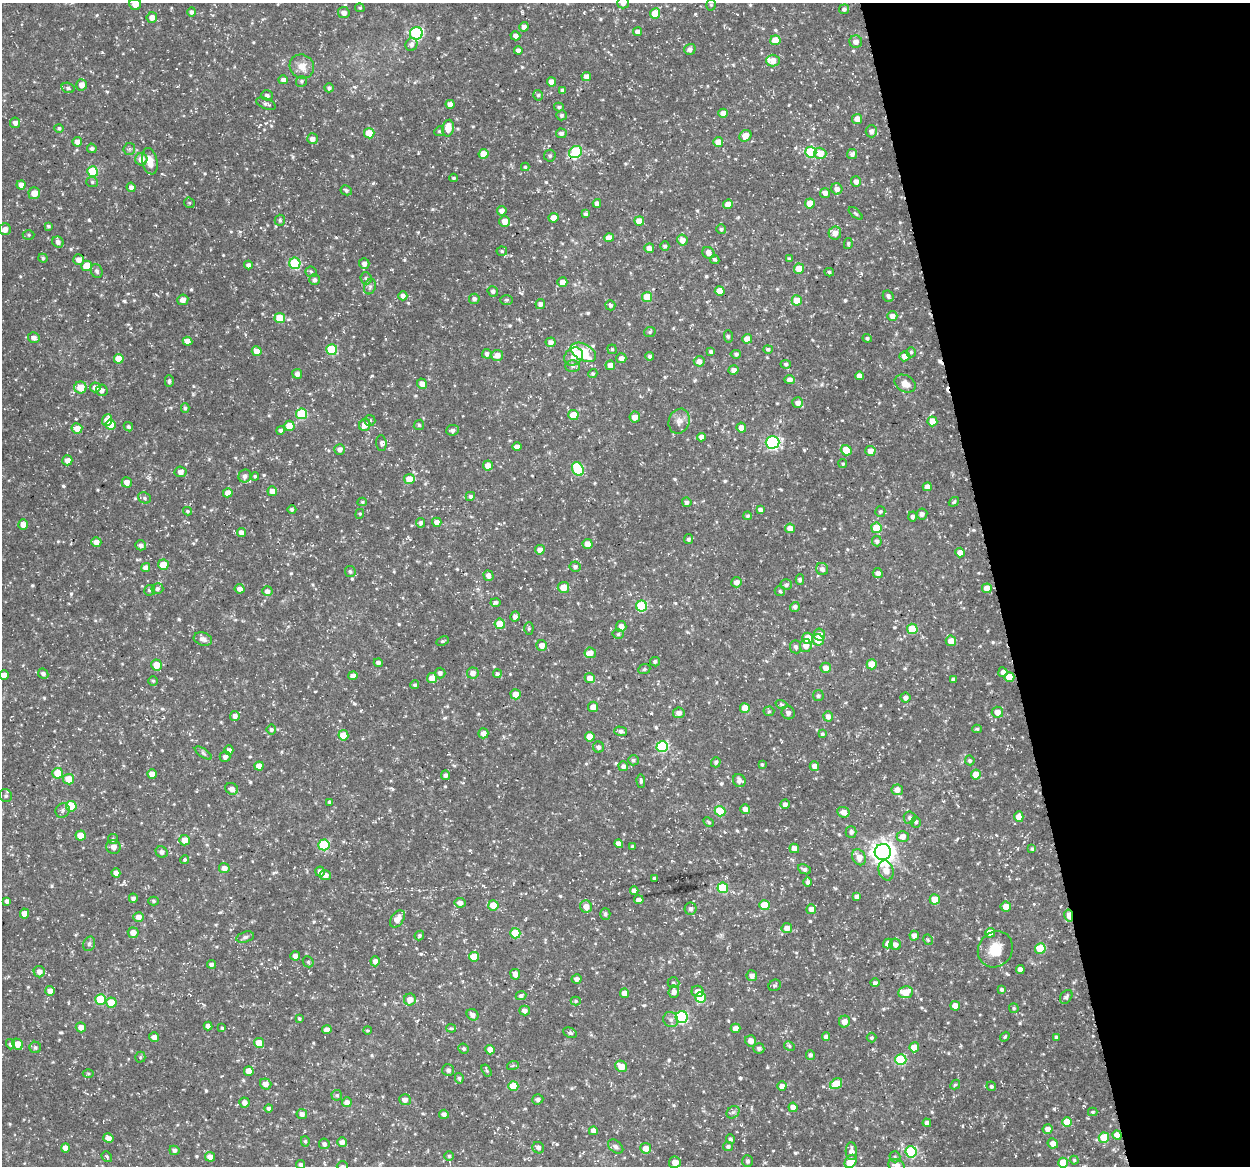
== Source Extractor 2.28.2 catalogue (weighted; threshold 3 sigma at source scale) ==
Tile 12 of 4 x 4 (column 4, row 3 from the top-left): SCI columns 3743-4990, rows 1202-2365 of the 4992 x 4776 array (HDU 1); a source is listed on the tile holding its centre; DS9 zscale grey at full resolution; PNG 1252 x 1168 px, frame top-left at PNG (2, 3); each listed source drawn as its Kron ellipse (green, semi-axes under 4 px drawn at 4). Shown black and unused: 20% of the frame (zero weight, under 3 of 5 exposures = <1% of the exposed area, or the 3 px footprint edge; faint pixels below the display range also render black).
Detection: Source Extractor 2.28.2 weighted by HDU 2 'WHT'; one run over the whole footprint, this tile lists its part. Background 0.0467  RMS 0.0028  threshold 0.0124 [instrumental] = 3 sigma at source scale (4.5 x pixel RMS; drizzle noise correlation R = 1.50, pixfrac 1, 0.0396/0.0396 arcsec/px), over >= 5 px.
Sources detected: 665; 2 cosmic-ray / hot-pixel residue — neither listed nor drawn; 2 inside a brighter listed object's ellipse — not listed separately; of the other 661, all 500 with FLUX_AUTO >= 0.39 (the completeness limit of this list) listed and drawn (161 fainter detections not listed), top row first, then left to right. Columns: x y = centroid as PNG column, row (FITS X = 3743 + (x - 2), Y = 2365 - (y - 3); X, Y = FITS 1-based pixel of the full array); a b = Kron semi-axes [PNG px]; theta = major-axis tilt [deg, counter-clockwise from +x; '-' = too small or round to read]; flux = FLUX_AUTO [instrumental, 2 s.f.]
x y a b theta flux
623 3 6 5 - 1.4
135 4 6 5 - 2.5
711 5 5 5 - 0.48
360 8 5 4 - 0.41
844 9 5 5 - 0.73
192 12 5 4 - 0.69
344 13 6 5 - 1.6
655 13 5 5 - 5.9
152 17 5 5 - 1.9
524 27 5 4 - 1.3
638 32 4 4 - 1.5
416 33 6 6 - 34
515 36 5 4 - 1.3
775 40 5 5 - 5.6
856 42 6 6 - 1.5
412 44 7 6 - 0.93
690 49 6 5 - 1
518 50 4 4 - 1.3
773 61 7 6 - 2.9
302 66 12 11 - 2.9
586 76 4 4 - 1.6
283 80 5 4 - 1.1
302 81 6 5 - 0.48
551 82 4 4 - 2.7
82 85 6 5 - 1.9
68 88 6 5 - 0.7
329 88 4 4 - 0.66
563 90 4 3 - 0.84
267 95 6 5 - 0.69
538 95 5 4 - 0.46
266 104 10 5 -22 0.75
450 104 4 4 - 1.7
559 107 5 4 - 0.52
723 113 4 4 - 2.1
561 115 5 5 - 0.54
857 119 5 5 - 2.6
15 123 5 5 - 1.4
59 128 4 4 - 0.53
448 128 8 5 79 4
439 131 5 4 - 0.39
871 131 6 5 - 1.3
369 133 5 5 - 5.3
561 133 5 4 - 0.91
745 136 6 5 - 2.6
312 139 5 5 - 1.7
77 142 5 4 - 1.6
718 142 5 5 - 2.5
92 148 5 4 - 0.65
129 149 6 5 - 0.55
575 152 7 6 - 22
811 152 5 5 - 18
820 153 6 5 - 3.5
484 154 5 5 - 4.4
852 154 5 5 - 0.91
550 156 6 6 - 0.61
141 159 6 6 - 2.2
150 161 13 7 -78 3
525 167 4 4 - 0.4
92 172 5 5 - 14
454 178 4 3 - 0.48
92 182 6 5 - 0.48
856 182 5 5 - 1.4
21 185 4 4 - 1.8
131 187 4 4 - 1.2
837 189 6 5 - 1.5
346 190 6 4 -28 0.66
34 193 6 6 - 3
825 193 5 5 - 1.6
189 203 5 5 - 0.39
597 203 4 4 - 1.5
728 204 5 4 - 2.4
810 204 5 5 - 4.6
502 211 5 4 - 1.5
856 213 8 4 -41 0.49
585 214 4 3 - 0.68
554 218 5 5 - 2.4
280 220 5 5 - 0.51
505 221 5 5 - 2.2
639 221 5 5 - 3
48 226 3 3 - 0.48
5 229 6 5 - 1.7
721 229 5 4 - 0.56
835 233 6 6 - 2.2
29 235 6 4 0 0.43
609 238 5 4 - 2.3
682 240 5 5 - 1.9
58 242 6 5 - 1.1
848 244 5 4 - 0.45
665 246 4 4 - 0.65
649 248 5 5 - 1.9
502 251 5 4 - 0.46
708 253 6 5 - 1.8
43 258 5 4 - 0.5
715 259 5 4 - 0.55
789 259 4 4 - 0.48
79 260 5 5 - 1.7
295 263 5 5 - 18
364 264 5 5 - 0.96
248 265 4 4 - 0.95
87 266 5 5 - 4
799 269 5 5 - 3.6
97 271 7 5 -69 0.74
311 272 6 5 - 0.44
829 272 5 4 - 0.47
366 278 6 5 - 0.62
314 280 5 5 - 0.88
562 282 5 5 - 2
370 287 8 5 70 0.71
493 291 5 5 - 0.7
720 291 5 5 - 3.9
403 296 4 4 - 1.1
888 296 6 5 - 0.83
647 297 5 5 - 5.7
474 299 5 5 - 0.84
183 300 5 5 - 1.5
506 300 6 5 - 0.4
797 300 5 5 - 4.4
540 304 5 4 - 1
610 305 5 5 - 0.65
892 316 5 5 - 1.7
280 318 5 5 - 7.1
650 332 6 5 - 0.48
728 336 6 3 -88 0.43
34 338 6 5 - 1.2
867 338 4 4 - 0.6
747 339 5 4 - 3
187 341 5 4 - 1.8
551 342 5 4 - 1.3
612 349 5 4 - 0.41
768 349 5 4 - 0.6
332 350 5 5 - 14
257 351 5 5 - 2.8
583 352 14 8 -28 14
711 352 4 4 - 0.69
911 352 5 4 - 0.48
487 354 5 5 - 0.88
736 354 5 4 - 0.55
497 355 6 5 - 2
650 356 4 4 - 0.53
904 356 5 5 - 1.9
573 357 10 8 42 2.4
621 358 5 5 - 1.6
119 359 5 5 - 4.7
699 361 5 5 - 1.6
786 364 5 4 - 0.58
610 365 5 5 - 1.9
573 366 7 6 - 0.79
733 370 5 5 - 1.4
593 373 5 4 - 0.47
297 374 5 4 - 1.3
859 376 4 4 - 1.7
790 380 5 4 - 1.7
169 381 6 4 90 0.5
422 384 5 5 - 1.5
905 384 11 8 -28 2.6
80 387 6 6 - 4.2
95 387 5 5 - 1.6
102 390 6 5 - 1.3
798 403 5 5 - 1.7
185 408 5 4 - 0.54
302 414 5 5 - 14
573 415 5 5 - 4.6
635 417 5 5 - 2.3
107 420 6 5 - 2.6
370 420 5 5 - 0.53
679 421 13 10 69 1.8
932 421 5 5 - 4.1
110 425 5 5 - 4
365 425 6 5 - 2.2
419 425 5 4 - 0.42
289 426 5 5 - 3.7
128 427 5 4 - 0.56
77 428 5 5 - 2.4
741 428 5 4 - 2.2
281 430 4 4 - 0.86
452 430 6 5 - 0.67
702 437 4 4 - 1.8
773 442 7 6 - 43
381 443 8 5 -86 0.7
517 447 4 4 - 1.6
340 449 5 5 - 1.4
846 450 5 5 - 5.2
870 451 5 5 - 2.2
67 460 5 5 - 1.6
843 464 4 4 - 0.43
488 466 5 5 - 2.2
578 469 7 5 -61 15
180 472 6 5 - 1.3
245 476 6 6 - 1.1
255 476 4 4 - 0.43
409 479 5 5 - 3.3
127 482 5 5 - 2.2
927 487 4 4 - 1.6
272 491 5 5 - 1.9
228 493 5 4 - 2.1
470 496 5 4 - 0.6
144 498 6 5 - 0.6
362 502 4 4 - 0.41
687 502 5 4 - 0.66
954 502 5 4 - 0.44
292 509 4 4 - 0.57
760 510 4 4 - 1
187 511 4 3 - 0.43
880 511 5 5 - 0.48
360 514 5 4 - 0.39
922 514 5 5 - 0.92
748 516 4 4 - 0.5
913 517 5 4 - 0.93
437 522 5 4 - 1.6
420 523 5 4 - 0.79
23 524 5 5 - 1.7
790 528 5 5 - 2.1
876 528 5 5 - 7.5
241 533 5 4 - 1.7
688 539 5 4 - 0.55
877 541 5 5 - 0.79
96 542 5 4 - 1.9
587 544 5 5 - 2.5
141 545 5 5 - 0.87
540 550 5 5 - 1.5
960 553 5 5 - 2.5
163 565 5 5 - 3.8
575 567 5 5 - 0.83
146 568 4 4 - 1.6
822 569 6 6 - 1
350 572 5 5 - 0.54
878 573 5 5 - 1.4
488 576 5 5 - 1.3
800 580 5 4 - 0.53
736 582 5 5 - 1.6
786 585 5 5 - 0.71
563 587 6 5 - 3.3
987 588 5 5 - 3
157 589 6 5 - 0.76
240 589 5 4 - 1.7
150 590 5 5 - 0.5
267 591 5 5 - 1.2
780 591 5 5 - 0.47
496 602 5 4 - 0.65
642 606 5 5 - 17
795 607 5 4 - 0.75
515 617 5 4 - 1.3
500 624 5 5 - 7.2
621 626 5 5 - 1.5
529 629 6 4 89 0.41
912 629 5 5 - 8.3
618 634 5 5 - 0.5
819 634 6 5 - 1.9
808 638 5 5 - 4.1
203 639 9 6 -18 1.4
818 640 6 5 - 3.9
442 641 6 4 25 0.39
951 641 5 5 - 2.8
542 645 5 5 - 2
806 646 6 6 - 2.2
795 647 6 5 - 0.83
590 653 6 5 - 1.8
655 662 5 5 - 0.63
378 663 4 4 - 0.82
872 664 5 5 - 4.5
156 665 6 5 - 4.2
826 668 5 5 - 2.1
644 669 6 5 - 0.49
1003 672 5 4 - 1.3
440 673 5 5 - 0.87
473 673 6 5 - 1.4
43 674 5 5 - 0.88
497 674 4 4 - 0.49
4 675 4 4 - 2.2
353 676 4 4 - 1.7
1009 677 5 5 - 3.7
432 678 5 5 - 2.7
590 678 5 5 - 2.3
954 679 4 4 - 1.1
153 681 4 4 - 0.39
415 685 4 4 - 0.56
516 694 5 5 - 2.4
818 696 5 5 - 0.59
905 698 5 5 - 1.2
781 704 6 4 -17 0.47
593 707 5 5 - 2.1
745 708 5 5 - 4.5
769 711 5 5 - 0.41
997 712 5 5 - 2.6
679 713 6 5 - 1.5
788 713 6 6 - 1.2
235 716 5 4 - 1.4
828 716 5 4 - 1.4
271 729 5 5 - 0.61
977 729 5 4 - 0.47
621 731 6 4 -17 0.83
483 733 5 5 - 1.7
822 734 4 4 - 0.46
343 735 5 5 - 4.9
590 737 5 5 - 3.5
598 747 5 5 - 0.95
662 747 6 5 - 24
229 750 4 4 - 1.2
203 753 10 4 -34 0.64
225 757 5 5 - 0.9
633 760 5 5 - 0.61
970 760 5 4 - 0.58
716 762 5 5 - 0.55
762 765 4 3 - 0.4
259 766 4 4 - 2.3
623 766 5 4 - 0.97
814 766 5 4 - 1.6
58 773 5 5 - 6.4
152 774 5 4 - 3
445 775 5 4 - 0.93
976 775 5 5 - 4
69 779 5 5 - 3.9
641 781 7 3 -86 0.56
739 781 7 6 - 1.1
232 789 6 5 - 1.8
897 790 6 5 - 1.7
6 796 7 6 - 0.7
330 802 4 4 - 0.84
785 804 5 4 - 1.2
71 806 5 5 - 9.6
745 809 5 5 - 1.8
63 810 7 6 - 0.77
720 811 5 5 - 11
843 812 6 5 - 2.1
1019 817 5 4 - 2.7
910 818 6 6 - 0.8
709 822 6 4 -41 0.43
916 822 5 5 - 0.6
851 832 5 5 - 0.9
81 835 5 5 - 4.1
903 836 6 5 - 2
113 839 5 5 - 0.45
185 840 5 5 - 3.1
619 844 4 4 - 1.6
324 845 5 5 - 16
632 846 3 3 - 0.42
113 847 7 7 - 1.5
794 848 5 4 - 2
1032 849 4 3 - 0.5
162 852 6 5 - 0.91
883 852 8 8 - 210
859 857 8 6 -58 2.5
185 859 4 4 - 0.44
224 868 5 5 - 1.8
804 869 6 4 -26 0.84
886 870 10 7 -73 2.8
320 872 5 4 - 1.3
116 873 4 4 - 1.6
325 875 5 5 - 1.5
654 878 3 3 - 0.41
808 882 5 4 - 0.7
723 888 5 5 - 14
634 891 4 4 - 1.3
857 897 4 4 - 1.1
133 898 4 4 - 0.78
935 899 5 5 - 4.4
639 900 4 4 - 1.7
7 901 4 4 - 0.93
153 901 5 4 - 0.47
460 903 5 5 - 1.3
493 905 5 5 - 4.8
764 905 5 5 - 6.2
586 907 6 6 - 2.2
1006 907 5 5 - 2.4
691 909 6 6 - 0.97
811 909 5 5 - 1.9
24 914 5 4 - 2.1
605 914 6 5 - 0.65
1069 915 6 4 -78 6.3
139 917 5 4 - 1.6
397 919 9 6 55 2.5
787 928 5 5 - 1.8
133 933 5 5 - 2.1
515 933 5 5 - 8.5
990 933 5 5 - 3.7
419 935 5 4 - 0.52
914 936 5 4 - 1.5
245 937 9 5 15 0.73
928 940 5 4 - 0.42
89 944 7 5 74 0.7
888 944 5 4 - 1.8
895 944 6 5 - 1.3
995 949 19 16 51 5.6
1040 949 5 5 - 9.2
295 956 5 4 - 1.1
474 957 5 5 - 5.1
375 961 5 4 - 1.5
308 962 6 5 - 0.48
211 964 4 4 - 0.87
1020 969 4 4 - 1.5
39 972 6 5 - 1.7
515 974 5 5 - 1.6
752 976 5 5 - 1.5
577 979 5 4 - 1.2
673 983 6 5 - 0.51
875 983 5 4 - 0.68
775 985 6 5 - 0.55
1002 989 4 4 - 0.62
50 991 5 5 - 2.1
698 991 6 5 - 1.9
674 992 6 5 - 1.6
905 992 7 6 - 4.9
625 993 4 4 - 2.9
521 996 5 4 - 0.73
701 997 5 5 - 11
1066 997 7 5 54 0.72
100 999 5 5 - 11
410 1000 6 6 - 2.3
576 1001 5 4 - 0.42
111 1003 5 5 - 5.7
955 1006 5 4 - 2.7
1014 1008 5 4 - 0.42
525 1010 5 4 - 1.2
473 1015 6 5 - 1.5
682 1017 6 6 - 25
299 1018 4 3 - 0.42
671 1020 8 7 - 1.1
844 1022 6 5 - 2
208 1026 4 4 - 1.6
81 1027 5 5 - 1.7
222 1028 4 3 - 0.41
451 1028 5 4 - 0.4
736 1028 5 4 - 1.8
327 1030 4 4 - 1.8
367 1030 4 4 - 0.4
570 1033 7 5 -27 0.65
826 1036 4 4 - 1.1
154 1037 5 4 - 1.4
1005 1037 5 3 - 0.4
1056 1037 4 4 - 0.57
872 1038 5 5 - 0.46
751 1041 6 5 - 1.8
259 1043 5 5 - 3.6
11 1044 5 4 - 0.69
18 1044 6 5 - 3.1
789 1046 6 4 -27 0.49
35 1047 6 5 - 0.58
914 1047 5 5 - 3.8
759 1048 5 5 - 0.85
464 1049 5 5 - 0.55
490 1050 5 4 - 2.4
810 1055 5 4 - 0.69
140 1057 5 5 - 0.41
901 1060 5 5 - 18
513 1065 6 4 20 0.39
621 1066 6 5 - 3.1
448 1070 6 6 - 0.88
249 1071 5 4 - 3.3
487 1071 6 4 -58 0.41
88 1073 5 3 - 0.39
459 1078 5 4 - 0.49
266 1084 6 5 - 1.5
836 1084 6 5 - 5.7
955 1085 5 4 - 0.42
513 1086 5 5 - 6
782 1086 4 4 - 1.7
991 1086 5 4 - 0.46
337 1095 5 5 - 0.44
538 1099 6 5 - 0.81
405 1100 6 5 - 1.7
347 1102 5 5 - 1.4
244 1103 5 5 - 1.5
793 1107 4 4 - 1.9
268 1108 4 4 - 0.77
733 1112 7 5 41 0.71
1093 1112 5 4 - 0.44
302 1114 5 5 - 1.1
444 1114 5 4 - 0.98
1067 1122 5 5 - 5.8
927 1123 4 4 - 1.3
1047 1129 5 5 - 1.7
593 1131 4 4 - 1.3
1117 1135 5 4 - 3.2
108 1138 5 4 - 1.7
1104 1138 5 5 - 7.7
730 1139 5 4 - 0.64
305 1141 5 4 - 0.45
342 1142 5 4 - 1.4
1053 1143 5 5 - 1.8
324 1144 5 5 - 0.81
728 1146 5 4 - 0.7
616 1147 8 6 -39 0.83
65 1148 4 4 - 1.8
538 1148 6 5 - 0.85
646 1148 5 5 - 2.2
174 1150 5 4 - 0.96
851 1151 9 5 -87 1.9
911 1152 5 5 - 22
449 1156 4 4 - 0.44
107 1157 6 4 -49 0.44
210 1157 5 5 - 2.2
895 1157 5 5 - 0.51
1074 1160 4 4 - 0.43
748 1161 6 5 - 0.58
851 1161 7 5 56 7.3
675 1162 6 5 - 2.2
1063 1163 5 5 - 6.2
300 1165 4 4 - 0.9
897 1165 8 6 -20 1.6
342 1166 5 5 - 0.48
Overlapping masked pixels (flux is a lower limit): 3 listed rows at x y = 575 152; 1069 915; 1117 1135
Isophote crosses this tile's border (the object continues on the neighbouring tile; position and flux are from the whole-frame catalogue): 6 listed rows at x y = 623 3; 135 4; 4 675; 300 1165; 897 1165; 342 1166